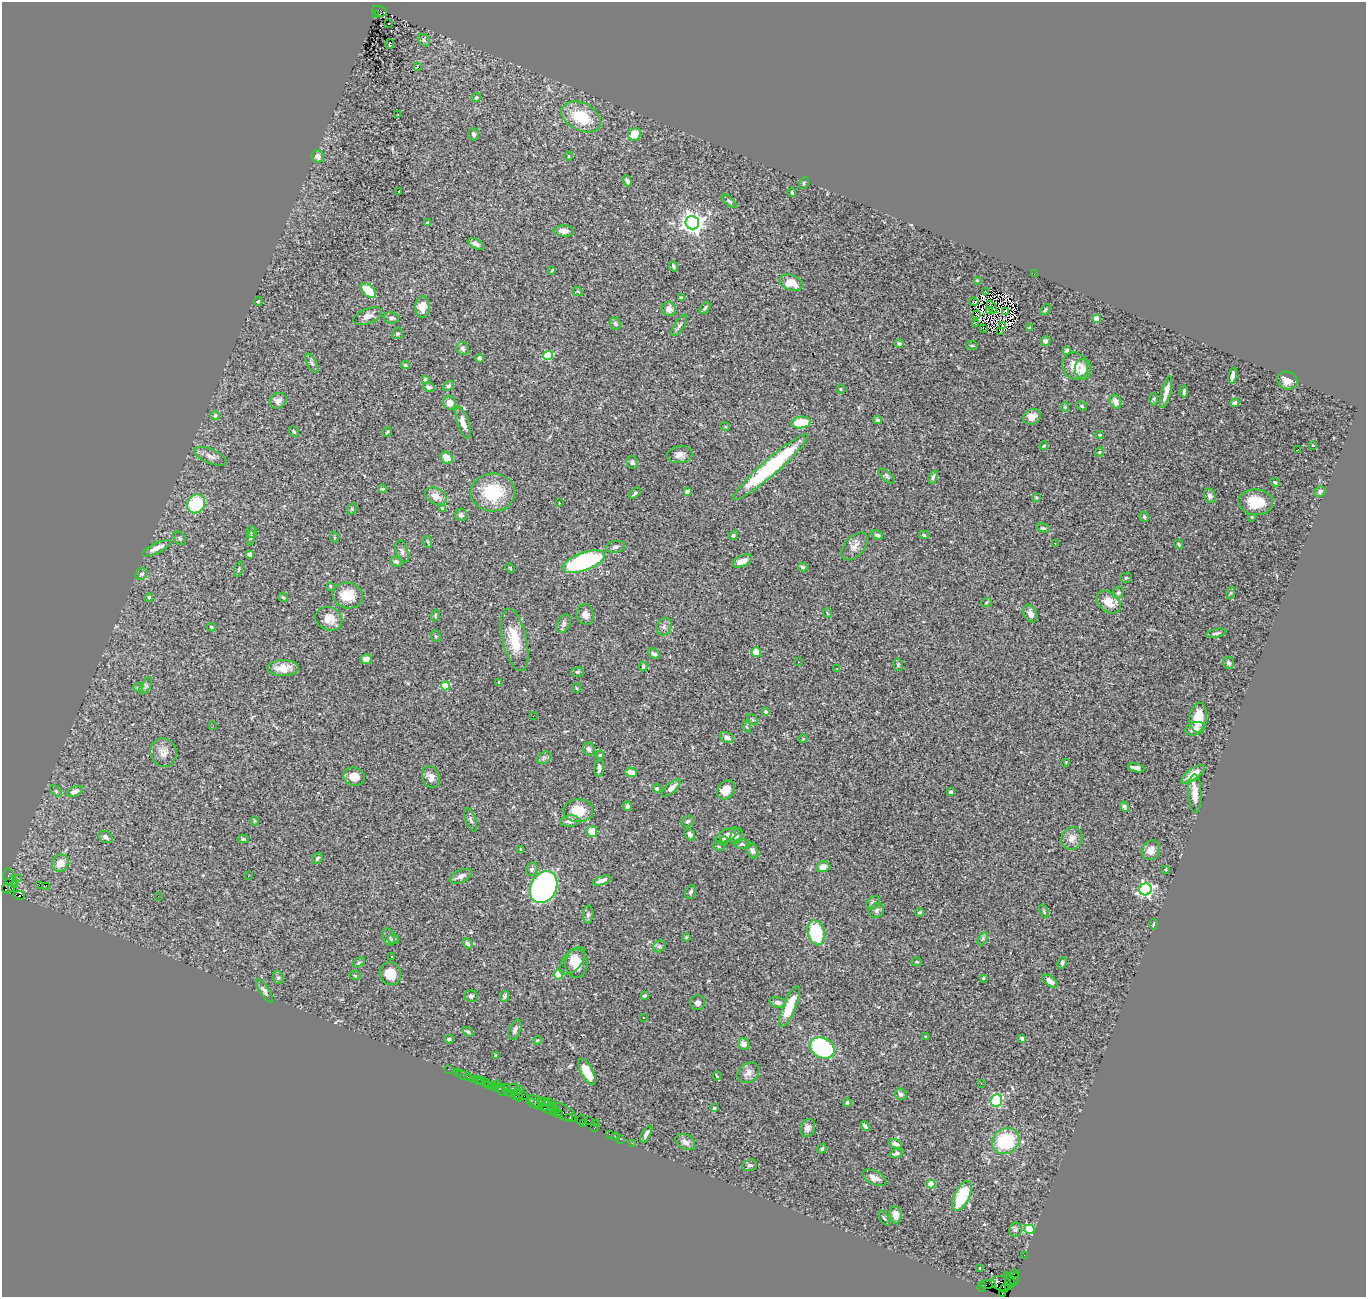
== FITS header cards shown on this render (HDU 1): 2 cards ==
NAXIS1  =                 1364
NAXIS2  =                 1295

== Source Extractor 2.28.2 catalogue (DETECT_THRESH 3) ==
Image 1364 x 1295 px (HDU 1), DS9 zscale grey, 1 PNG px = 1 image px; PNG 1368 x 1299 px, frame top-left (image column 1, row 1295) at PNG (2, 2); each listed source drawn as its Kron ellipse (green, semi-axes under 4 px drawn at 4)
Background 1.49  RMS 0.035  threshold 0.105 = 3 sigma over >= 5 px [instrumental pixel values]
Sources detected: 358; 1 with non-positive FLUX_AUTO (blend fragments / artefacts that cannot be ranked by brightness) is neither listed nor drawn; the other 357 listed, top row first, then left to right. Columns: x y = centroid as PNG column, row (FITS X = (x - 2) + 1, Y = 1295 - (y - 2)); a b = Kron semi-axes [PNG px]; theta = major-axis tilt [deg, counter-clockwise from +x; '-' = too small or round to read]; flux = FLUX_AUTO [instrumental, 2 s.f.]
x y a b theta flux
379 11 7 5 -17 460
375 15 3 2 - 150
388 23 3 2 - 3.2
424 40 7 5 -46 4.4
390 44 5 3 - 33
418 67 3 2 - 5
476 98 4 3 - 3.6
398 115 3 2 - 1.5
581 117 21 13 -27 97
474 134 6 5 - 6.9
635 134 7 6 - 40
318 156 6 6 - 11
569 156 4 3 - 1.8
627 181 6 4 -65 5
804 183 6 4 62 3.2
399 191 3 2 - 1.1
792 193 4 2 - 2.5
729 201 9 4 -41 3.9
427 223 3 3 - 2.6
692 223 7 6 - 1700
564 231 10 5 -4 13
476 244 9 4 -27 7.5
673 266 5 4 - 4.2
552 270 3 2 - 1.8
1034 274 2 2 - 16
977 280 3 2 - 1.7
791 283 12 7 -21 39
368 291 9 5 -42 48
578 292 5 3 - 2.2
985 292 3 2 - 3.5
681 298 4 3 - 5.7
258 301 4 3 - 2.6
974 302 5 4 - 0.96
422 307 11 7 90 27
992 307 7 2 -64 0.75
705 308 7 3 53 4.5
669 309 7 7 - 12
1045 310 6 4 50 3
989 311 4 2 - 0.37
1006 311 4 2 - 1.2
977 315 3 2 - 3
367 316 15 7 22 15
391 318 7 5 -8 7.8
1096 318 4 4 - 33
615 324 6 5 - 6.7
976 324 3 2 - 2
679 325 12 5 56 6.5
1002 326 3 2 - 2.2
983 328 3 2 - 1.3
1029 328 4 3 - 3.8
1001 332 2 2 - 1
397 334 6 5 - 4
1045 341 5 5 - 6.3
899 343 5 4 - 4.8
972 345 6 3 -9 2.1
463 349 7 6 - 7.5
1067 351 4 3 - 6.5
548 356 5 4 - 140
479 358 4 4 - 7.8
312 363 11 5 -61 5.9
405 365 4 4 - 2.4
1075 366 14 12 -62 33
1083 369 10 8 89 27
1233 376 8 4 78 13
425 379 4 3 - 3.1
1287 381 10 8 -24 21
448 386 6 4 39 4
429 387 6 4 -14 6.8
840 389 5 3 - 1.9
1166 392 16 4 75 22
1184 392 6 3 86 3.9
1154 399 6 4 -90 3.6
278 401 9 7 33 14
1115 402 7 5 -68 15
449 403 7 6 - 17
1235 403 4 3 - 7
1082 406 5 4 - 2.9
1065 407 5 4 - 2.9
215 416 4 4 - 7.9
1032 417 9 7 29 17
877 420 4 4 - 3.8
801 422 10 6 8 69
463 423 17 5 -71 17
725 426 5 3 - 1.9
294 431 6 4 -50 3.3
387 432 5 3 - 2.7
1100 435 4 3 - 2.4
1312 445 2 2 - 1.5
1044 446 4 3 - 2.3
1298 449 3 2 - 25
1099 452 5 4 - 2.6
680 455 13 8 8 14
210 456 17 7 -22 14
446 458 6 5 - 26
632 462 6 5 - 5
770 467 49 8 41 300
887 476 10 4 -45 4.9
933 477 7 4 67 4.9
1275 482 5 3 - 3.5
383 489 4 3 - 3.9
687 491 4 3 - 8.7
1320 491 6 5 - 5.1
493 492 22 19 1 100
635 493 7 4 47 4.4
436 496 11 8 -29 20
1210 496 7 5 -71 9.2
1036 497 3 3 - 2.6
1256 502 17 12 -5 64
559 503 3 2 - 2.4
196 504 10 8 54 120
352 509 6 4 70 3.3
443 509 3 3 - 5.8
461 515 6 6 - 6.2
1144 517 5 4 - 4.4
1252 517 3 3 - 3.4
1043 528 7 4 -14 4
251 532 6 5 - 3.5
733 535 5 4 - 4.4
877 535 6 4 -26 6.9
924 535 5 4 - 3.6
334 537 5 3 - 2.3
180 538 8 5 -49 4.2
251 538 8 4 81 4.2
428 542 6 4 -71 2.8
1055 543 2 2 - 1.5
1179 544 5 4 - 2.9
854 546 16 10 48 17
615 547 9 6 9 6.8
156 548 16 5 26 20
402 552 11 6 -71 7.6
249 554 4 4 - 17
742 561 11 5 23 23
396 562 6 5 - 6.4
583 562 22 9 20 320
803 567 5 4 - 4.9
510 568 5 3 - 2.1
239 569 8 4 72 4
141 574 6 5 - 5.2
1126 578 5 5 - 3.2
330 586 4 3 - 2
1118 592 6 5 - 4.3
1230 593 6 4 70 3
348 595 15 13 -13 46
149 597 4 4 - 3.6
283 597 5 4 - 3
1108 602 13 9 -39 31
986 603 5 3 - 1.9
827 613 5 3 - 1.8
585 614 10 8 -80 13
1030 614 9 6 -62 13
435 615 6 2 77 2
329 619 14 11 -24 29
564 624 10 6 66 7
211 627 5 3 - 3.2
664 627 9 7 60 8.7
1216 633 10 4 10 5.1
436 636 6 4 -68 3.2
515 640 32 12 -77 72
756 652 5 4 - 39
654 654 7 4 -34 6.6
366 659 6 5 - 14
798 662 3 2 - 2.7
1228 663 6 5 - 5.6
898 665 6 5 - 3.7
643 666 5 4 - 3.3
283 668 16 8 1 28
837 668 2 2 - 1.4
577 672 6 5 - 3.6
499 682 4 3 - 2.3
146 686 9 5 61 4.5
445 686 4 4 - 100
138 687 5 3 - 2.8
576 688 5 3 - 2.3
766 712 4 3 - 7.1
533 716 2 2 - 6.1
1198 718 15 8 84 41
753 720 7 4 -44 3.7
213 725 3 2 - 2.9
747 727 5 3 - 2.5
1195 729 10 6 19 14
727 737 7 5 -24 10
803 739 4 3 - 1.4
589 749 6 6 - 8.6
163 753 14 13 - 21
600 755 4 3 - 2.7
544 758 8 5 30 5.5
1066 762 4 4 - 1.9
599 768 9 5 84 9.3
1136 768 8 4 -12 13
631 772 6 4 -20 21
1193 774 14 5 35 27
354 777 11 9 -13 24
431 777 11 8 -71 17
671 788 12 5 42 13
657 789 4 4 - 6.9
726 790 10 8 50 31
56 791 7 4 -46 3.4
75 791 8 5 25 13
951 792 4 3 - 6.1
1195 793 19 6 -88 22
628 806 5 4 - 6.9
1124 807 5 3 - 5.2
578 811 15 11 -1 53
471 820 12 5 -70 6.3
255 821 5 4 - 2.8
570 821 9 5 6 11
688 821 6 5 - 5
592 831 5 5 - 32
690 834 6 5 - 6.4
727 835 12 6 26 20
736 836 8 6 69 6.1
105 837 7 5 -32 7.8
1072 838 12 10 59 19
243 839 5 4 - 3.6
723 841 5 3 - 4.3
742 844 8 5 -1 4
719 846 6 5 - 3.5
521 849 3 2 - 2.1
752 850 9 5 -61 6.6
1151 850 10 8 61 19
317 858 6 5 - 5.4
60 863 9 8 - 28
823 867 6 5 - 16
532 869 7 5 62 5.1
1166 869 3 2 - 2.2
248 876 3 2 - 2.7
461 876 12 6 24 10
9 877 8 5 -84 210
18 878 2 2 - 57
602 880 9 4 20 13
9 885 9 6 55 1200
15 885 3 3 - 75
39 885 2 2 - 450
46 886 3 2 - 16
544 887 17 13 62 600
12 889 3 2 - 230
1145 889 6 6 - 590
690 892 7 5 67 5.5
19 895 5 3 - 260
158 896 2 2 - 8.4
873 903 8 6 43 5.7
877 910 8 7 - 5.7
1044 911 7 2 -66 2.6
919 912 4 3 - 3
588 914 9 5 89 7.1
1153 924 5 2 - 1.9
816 933 12 8 -76 140
389 937 9 6 -72 8.9
686 937 4 3 - 2.2
983 938 7 4 59 4.7
393 939 5 4 - 3.4
467 944 6 4 -48 5.9
659 946 7 5 43 5
392 956 3 2 - 5.2
572 961 16 9 50 26
359 962 7 4 31 3.6
917 962 5 4 - 2.8
1062 963 6 4 63 4.9
576 964 14 11 90 34
390 974 12 10 -65 38
355 975 5 3 - 2.1
558 975 4 4 - 58
278 978 6 5 - 4.8
983 978 3 3 - 5.5
1050 981 9 5 -36 14
264 991 14 4 -57 7.7
471 996 6 6 - 5.7
505 996 5 4 - 5.3
644 996 3 3 - 3.2
778 1002 8 5 -11 8.4
697 1003 7 7 - 6.9
789 1006 22 6 67 66
643 1018 3 2 - 2.4
515 1030 11 5 69 8.9
468 1032 6 4 -31 3.6
926 1036 3 2 - 2.1
1022 1038 4 3 - 5.8
449 1039 4 4 - 3.1
537 1040 4 3 - 2.2
744 1044 6 5 - 15
822 1048 13 10 -26 220
495 1056 4 2 - 2.6
448 1069 2 2 - 9.1
457 1072 4 2 - 13
587 1072 15 6 -61 50
748 1073 12 9 37 16
464 1075 7 3 -21 34
717 1076 4 2 - 3
468 1077 3 2 - 14
473 1079 2 2 - 33
482 1080 4 2 - 16
478 1081 5 2 - 52
486 1082 3 2 - 34
981 1083 3 2 - 3
496 1084 2 2 - 370
488 1085 2 2 - 24
492 1085 3 2 - 71
495 1088 4 2 - 71
505 1088 3 2 - 82
512 1088 6 3 35 90
501 1090 7 4 -58 180
519 1090 4 3 - 130
510 1094 4 2 - 74
901 1094 6 5 - 6.3
519 1095 6 2 81 96
515 1096 4 3 - 89
524 1096 2 2 - 46
996 1100 6 5 - 270
536 1101 9 4 -33 140
542 1102 5 3 - 120
547 1102 7 3 -6 200
847 1102 4 3 - 3.9
534 1104 8 2 -31 220
546 1105 6 3 55 260
551 1106 3 2 - 73
714 1108 4 3 - 4.1
549 1110 8 3 -18 280
555 1111 5 3 - 210
558 1113 4 2 - 100
564 1113 13 7 -32 700
570 1117 3 2 - 94
581 1120 5 2 - 35
589 1121 3 2 - 70
596 1123 3 2 - 57
584 1124 3 3 - 52
865 1126 5 3 - 5.2
595 1127 4 2 - 60
807 1128 9 7 67 11
609 1134 2 2 - 45
646 1134 9 4 60 8.6
615 1136 3 2 - 55
621 1139 3 2 - 94
1006 1141 14 12 31 140
685 1142 10 7 -30 13
632 1143 2 2 - 22
895 1144 7 4 -22 7.9
822 1148 5 4 - 4.5
896 1153 7 4 17 7.3
750 1165 7 5 17 5.7
874 1178 13 6 -25 14
931 1184 4 4 - 52
962 1196 16 7 64 120
895 1215 8 6 -80 18
884 1218 8 3 -57 3.7
1029 1229 5 5 - 190
1015 1230 7 6 - 5.2
1024 1255 2 2 - 25
980 1268 3 2 - 1.8
1014 1274 5 3 - 130
1015 1279 6 3 74 110
1009 1280 8 3 -58 150
1001 1283 10 7 -17 2000
988 1284 8 3 9 54
1008 1285 3 3 - 46
981 1287 4 3 - 120
1005 1289 3 2 - 270
1003 1293 3 3 - 120
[1 non-positive-flux detection neither listed nor drawn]